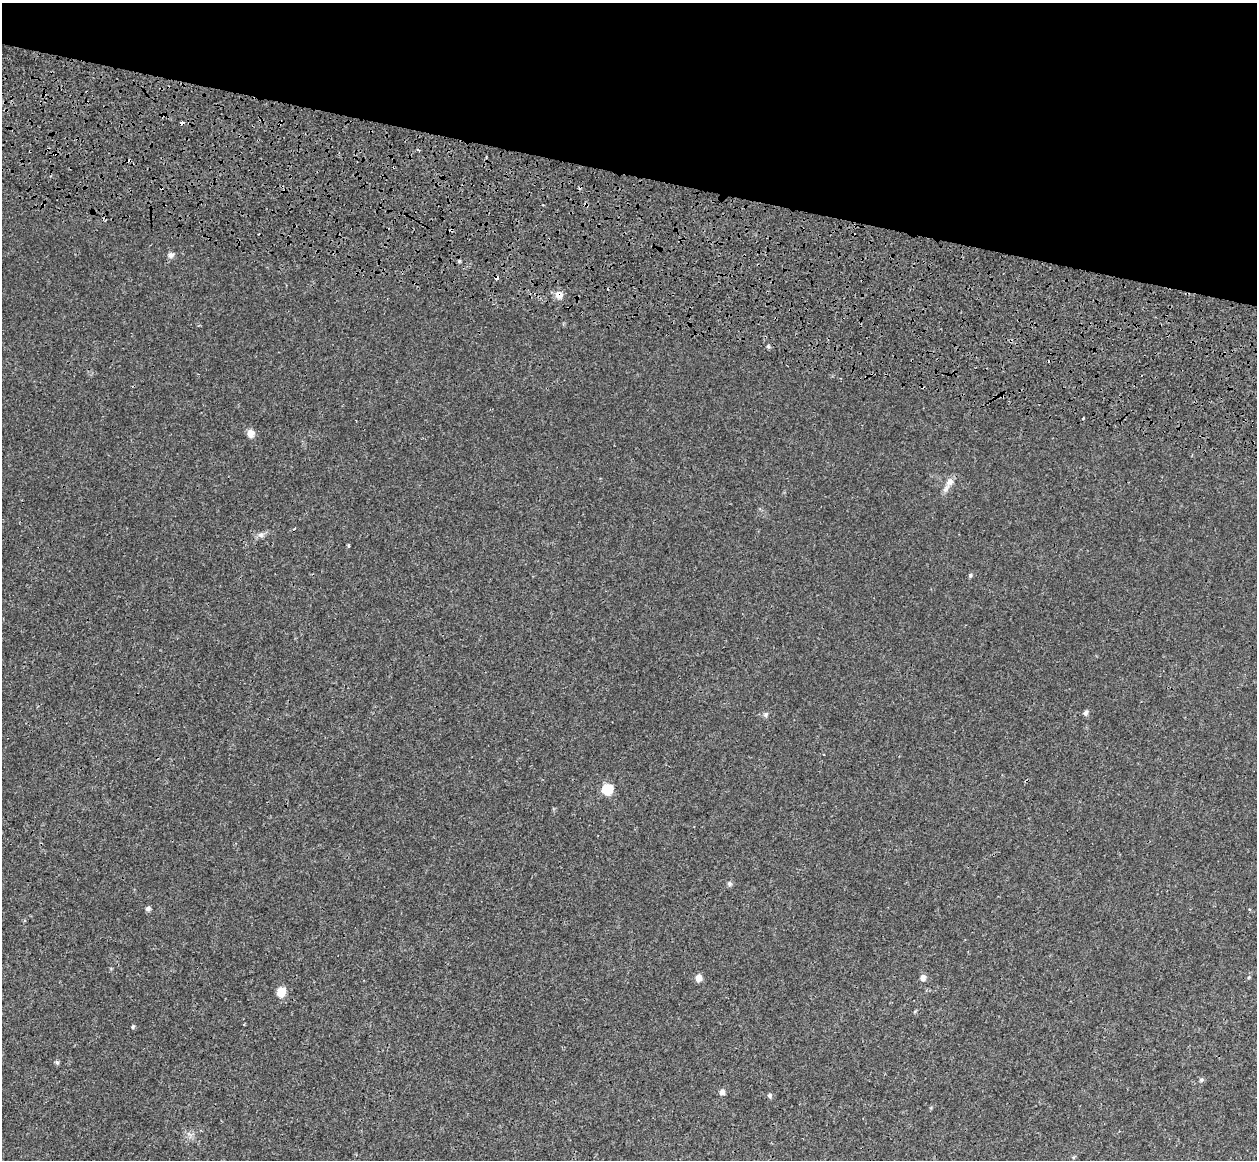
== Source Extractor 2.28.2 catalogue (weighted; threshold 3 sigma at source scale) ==
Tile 2 of 4 x 4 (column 2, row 1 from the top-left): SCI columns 1401-2655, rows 4088-5245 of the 5358 x 5763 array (HDU 1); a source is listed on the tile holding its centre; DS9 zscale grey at full resolution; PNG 1259 x 1162 px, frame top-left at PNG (2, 3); no overlay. Shown black and unused: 15% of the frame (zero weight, under 3 of 4 exposures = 17% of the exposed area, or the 3 px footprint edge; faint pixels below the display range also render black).
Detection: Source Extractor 2.28.2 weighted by HDU 2 'WHT'; one run over the whole footprint, this tile lists its part. Background 3.37e-04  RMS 0.0013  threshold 0.00577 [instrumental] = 3 sigma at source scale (4.5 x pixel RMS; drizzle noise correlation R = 1.50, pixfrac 1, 0.0396/0.0396 arcsec/px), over >= 5 px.
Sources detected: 24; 3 cosmic-ray / hot-pixel residue — not listed; the other 21 listed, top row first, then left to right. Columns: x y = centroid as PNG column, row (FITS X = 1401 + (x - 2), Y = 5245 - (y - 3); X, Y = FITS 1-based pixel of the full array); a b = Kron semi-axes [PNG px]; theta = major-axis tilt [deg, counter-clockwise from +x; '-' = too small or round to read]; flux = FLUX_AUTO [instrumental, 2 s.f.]
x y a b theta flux
182 123 4 3 - 0.38
170 255 8 7 - 0.4
559 295 10 9 - 0.81
1083 418 3 2 - 0.11
251 433 8 7 - 0.88
950 482 11 9 60 0.77
261 534 7 4 -18 0.26
349 545 5 3 - 0.14
971 575 6 4 71 0.16
1086 713 7 5 71 0.3
765 714 7 5 21 0.24
607 789 9 9 - 2.8
729 884 6 6 - 0.25
148 909 6 5 - 0.3
698 978 7 6 - 0.74
923 978 8 7 - 0.47
281 992 10 9 - 1.4
133 1027 6 4 70 0.15
57 1062 6 5 - 0.19
722 1092 6 6 - 0.44
770 1095 6 6 - 0.23
Overlapping masked pixels (flux is a lower limit): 2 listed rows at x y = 182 123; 559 295